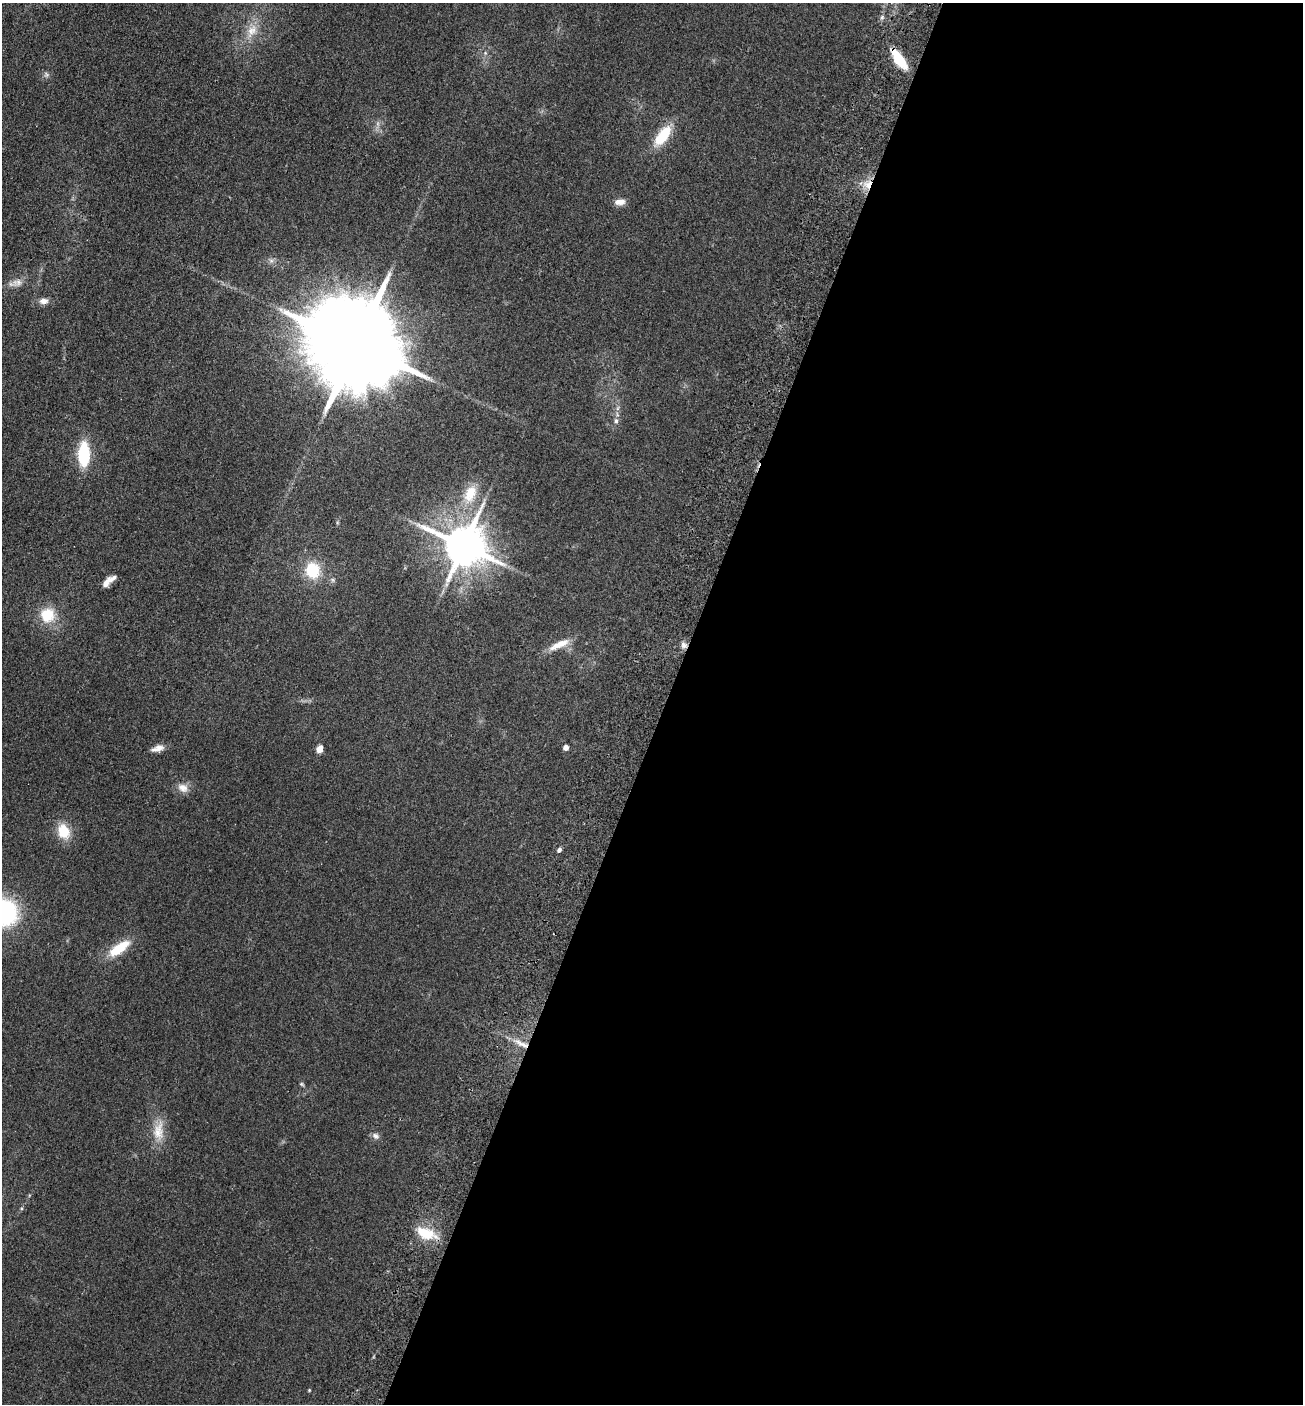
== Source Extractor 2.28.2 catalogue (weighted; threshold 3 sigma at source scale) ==
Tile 12 of 4 x 4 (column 4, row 3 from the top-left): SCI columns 4099-5399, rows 1430-2831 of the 5727 x 5663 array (HDU 1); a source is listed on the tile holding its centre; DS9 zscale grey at full resolution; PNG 1305 x 1406 px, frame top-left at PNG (2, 3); no overlay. Shown black and unused: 49% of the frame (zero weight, under 2 of 3 exposures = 3% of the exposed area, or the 3 px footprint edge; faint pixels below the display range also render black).
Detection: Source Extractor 2.28.2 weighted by HDU 2 'WHT'; one run over the whole footprint, this tile lists its part. Background 0.111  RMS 0.0093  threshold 0.042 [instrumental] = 3 sigma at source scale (4.5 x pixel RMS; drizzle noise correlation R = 1.50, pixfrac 1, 0.05/0.05 arcsec/px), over >= 5 px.
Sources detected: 35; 1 inside a brighter listed object's ellipse — not listed separately; the other 34 listed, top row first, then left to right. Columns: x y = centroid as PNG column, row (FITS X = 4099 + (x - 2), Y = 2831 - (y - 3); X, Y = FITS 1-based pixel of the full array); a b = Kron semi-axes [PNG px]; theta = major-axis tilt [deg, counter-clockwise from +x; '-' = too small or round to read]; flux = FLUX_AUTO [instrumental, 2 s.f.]
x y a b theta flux
252 31 23 12 59 15
899 59 18 7 -54 41
46 75 9 6 -50 2.4
663 136 26 11 54 30
868 184 13 11 39 11
619 202 13 7 8 6.4
271 261 7 6 - 2.8
17 282 16 10 22 7.4
43 301 11 8 2 5.3
357 345 33 19 -28 26000
618 408 7 4 71 1.9
616 421 7 6 - 2.5
84 454 20 10 90 55
470 494 27 16 68 25
464 545 13 11 -27 3700
313 570 15 13 -76 35
106 583 13 6 47 8.3
48 615 20 20 - 24
559 645 29 8 25 14
684 645 9 7 -50 3.8
566 747 5 4 - 6.6
159 748 14 10 12 6.5
320 749 5 4 - 14
183 788 15 11 -28 7.9
64 831 17 13 -67 21
559 850 5 4 - 2.7
4 912 27 26 - 110
119 948 27 11 35 26
521 1044 24 6 -28 10
302 1084 6 5 - 1.3
158 1131 30 15 84 19
375 1136 10 8 -33 3.6
426 1233 26 12 -19 26
309 1390 4 3 - 0.87
Overlapping masked pixels (flux is a lower limit): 4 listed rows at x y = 899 59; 868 184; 684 645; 521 1044
Isophote crosses this tile's border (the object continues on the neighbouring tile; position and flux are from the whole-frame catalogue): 1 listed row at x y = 4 912